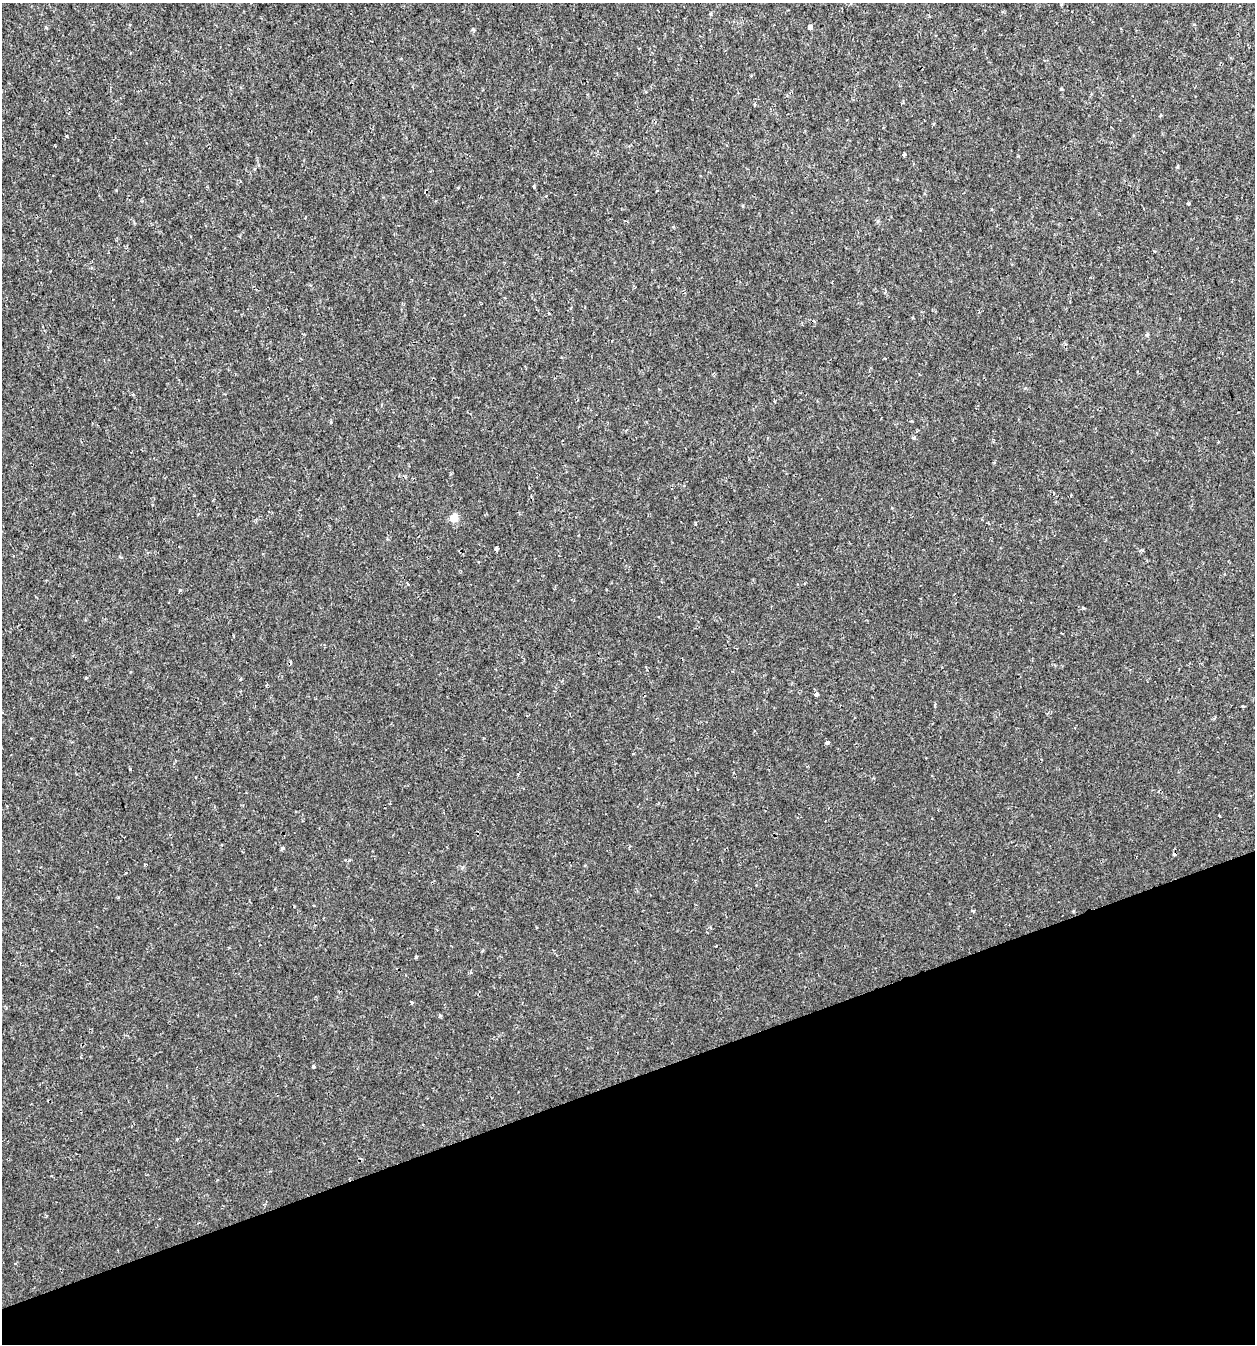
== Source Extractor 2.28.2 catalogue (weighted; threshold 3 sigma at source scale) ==
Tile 14 of 4 x 4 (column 2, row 4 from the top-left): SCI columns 1316-2568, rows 2-1343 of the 5191 x 5369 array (HDU 1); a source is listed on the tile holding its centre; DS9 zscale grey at full resolution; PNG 1257 x 1346 px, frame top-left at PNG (2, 3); no overlay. Shown black and unused: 20% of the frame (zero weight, under 2 of 3 exposures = <1% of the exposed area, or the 3 px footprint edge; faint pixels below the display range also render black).
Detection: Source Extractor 2.28.2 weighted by HDU 2 'WHT'; one run over the whole footprint, this tile lists its part. Background 0.00191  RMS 0.0017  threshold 0.00744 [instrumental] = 3 sigma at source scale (4.5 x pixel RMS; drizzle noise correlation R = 1.50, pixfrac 1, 0.0396/0.0396 arcsec/px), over >= 5 px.
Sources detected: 27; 3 cosmic-ray / hot-pixel residue — not listed; the other 24 listed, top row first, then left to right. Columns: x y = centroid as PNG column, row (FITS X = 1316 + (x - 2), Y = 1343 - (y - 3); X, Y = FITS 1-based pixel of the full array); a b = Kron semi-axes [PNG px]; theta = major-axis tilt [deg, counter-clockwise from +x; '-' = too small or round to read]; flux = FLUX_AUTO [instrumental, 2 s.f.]
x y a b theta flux
711 14 5 3 - 0.18
810 27 4 4 - 0.5
473 29 5 4 - 0.2
1061 89 4 4 - 0.17
66 136 3 3 - 0.22
904 154 4 3 - 0.63
534 187 4 3 - 0.15
1188 204 3 3 - 0.38
878 221 6 4 90 0.25
774 400 4 2 - 0.14
913 438 5 4 - 0.24
454 518 6 5 - 4.2
496 549 4 4 - 1.6
816 694 4 3 - 0.97
1243 706 5 2 - 0.18
827 742 4 3 - 0.5
633 754 3 2 - 0.12
130 769 3 3 - 0.41
283 848 4 3 - 0.4
973 911 4 3 - 0.23
416 957 3 3 - 0.57
411 1002 3 3 - 0.25
440 1016 3 3 - 0.42
313 1067 4 3 - 0.28
Unlisted compact peaks at least as high as the median listed source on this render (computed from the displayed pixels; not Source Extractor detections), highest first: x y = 180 590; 86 678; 1177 167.